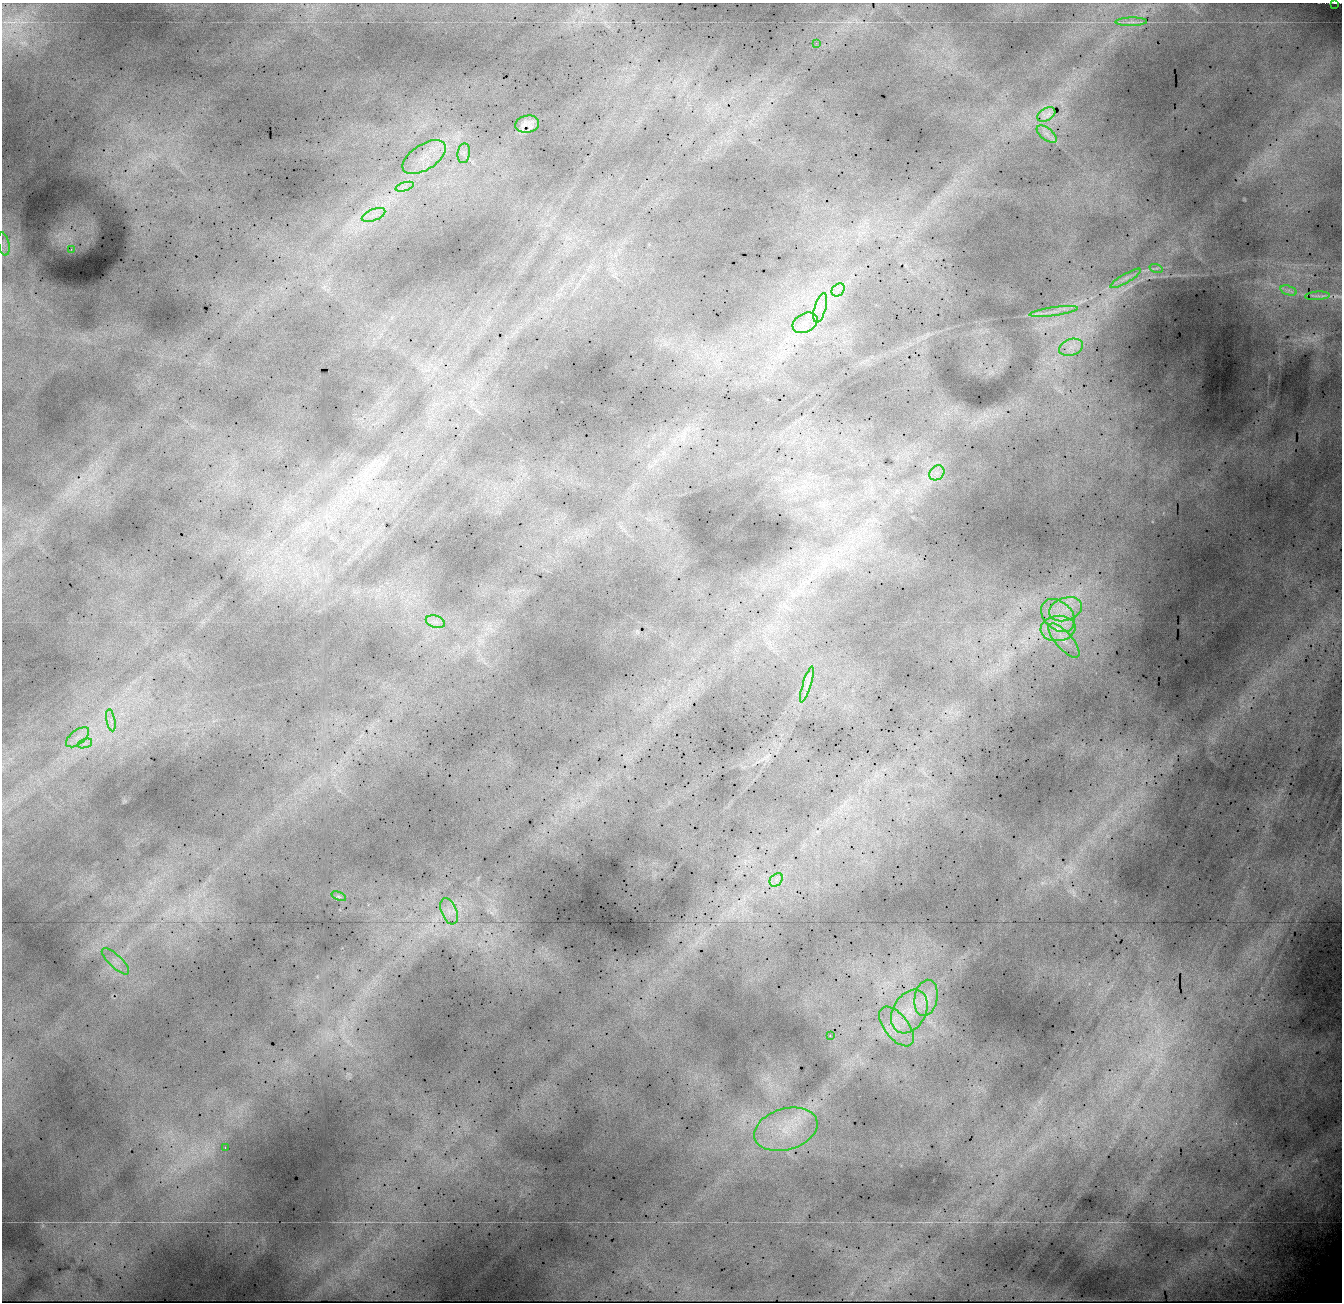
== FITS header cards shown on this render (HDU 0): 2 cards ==
NAXIS1  =                 1340 / Number of columns
NAXIS2  =                 1300 / Number of rows

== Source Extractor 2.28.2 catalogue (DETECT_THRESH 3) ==
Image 1340 x 1300 px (HDU 0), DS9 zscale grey, 1 PNG px = 1 image px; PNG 1344 x 1304 px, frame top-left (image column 1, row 1300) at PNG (2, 3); each listed source drawn as its Kron ellipse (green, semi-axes under 4 px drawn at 4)
Background 19500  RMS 150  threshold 457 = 3 sigma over >= 5 px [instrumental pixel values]
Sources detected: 41; all 41 listed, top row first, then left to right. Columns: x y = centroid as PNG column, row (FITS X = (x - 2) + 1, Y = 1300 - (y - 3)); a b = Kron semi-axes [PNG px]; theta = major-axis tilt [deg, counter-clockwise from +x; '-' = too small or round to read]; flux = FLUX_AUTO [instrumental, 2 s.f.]
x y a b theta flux
1335 3 3 2 - 9500
1131 22 16 4 1 47000
816 43 2 2 - 36000
1046 114 10 6 31 35000
527 124 12 8 10 69000
1047 134 12 6 -38 59000
464 153 10 6 82 49000
424 157 24 12 33 250000
405 187 9 3 17 38000
374 215 12 5 22 75000
4 244 12 5 -79 48000
71 249 3 2 - 19000
1156 268 7 4 -17 21000
1125 278 17 4 30 57000
838 290 7 5 45 46000
1289 290 8 4 -19 37000
1317 296 12 3 4 26000
820 308 15 5 74 93000
1054 312 24 3 8 82000
805 323 13 9 29 120000
1071 347 12 8 17 97000
937 473 8 6 43 61000
1065 609 17 11 19 200000
1058 615 19 14 -44 260000
435 622 10 6 -18 51000
1058 628 17 12 7 230000
1064 641 21 8 -49 140000
807 685 19 4 73 65000
111 720 11 3 -79 35000
78 737 13 7 38 91000
85 743 7 4 19 35000
776 880 7 5 46 44000
339 896 7 4 -23 17000
449 911 14 7 -69 88000
115 961 18 6 -43 80000
926 998 18 11 78 160000
909 1012 23 16 61 350000
897 1027 23 12 -51 240000
830 1036 3 2 - 95000
786 1129 32 20 16 510000
225 1147 3 2 - 86000
At the frame edge (FLAGS 8, measured only in part): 1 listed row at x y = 1335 3